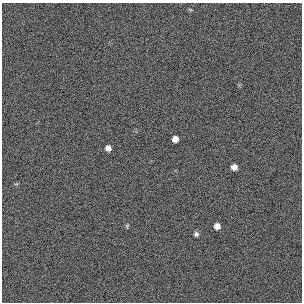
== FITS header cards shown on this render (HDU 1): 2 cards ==
NAXIS1  =                  300 / length of original image axis
NAXIS2  =                  300 / length of original image axis

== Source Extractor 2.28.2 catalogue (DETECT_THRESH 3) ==
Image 300 x 300 px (HDU 1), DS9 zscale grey, 1 PNG px = 1 image px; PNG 304 x 304 px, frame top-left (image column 1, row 300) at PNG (2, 3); no overlay
Background 384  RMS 67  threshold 200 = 3 sigma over >= 5 px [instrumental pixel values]
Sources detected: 6; all 6 listed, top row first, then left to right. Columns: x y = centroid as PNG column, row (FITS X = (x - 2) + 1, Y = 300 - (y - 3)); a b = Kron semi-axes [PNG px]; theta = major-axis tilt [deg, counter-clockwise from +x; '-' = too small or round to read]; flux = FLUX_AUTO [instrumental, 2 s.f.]
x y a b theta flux
175 139 6 5 - 33000
108 148 5 5 - 25000
234 167 5 5 - 27000
127 226 5 5 - 5000
217 226 5 5 - 26000
196 234 6 6 - 11000